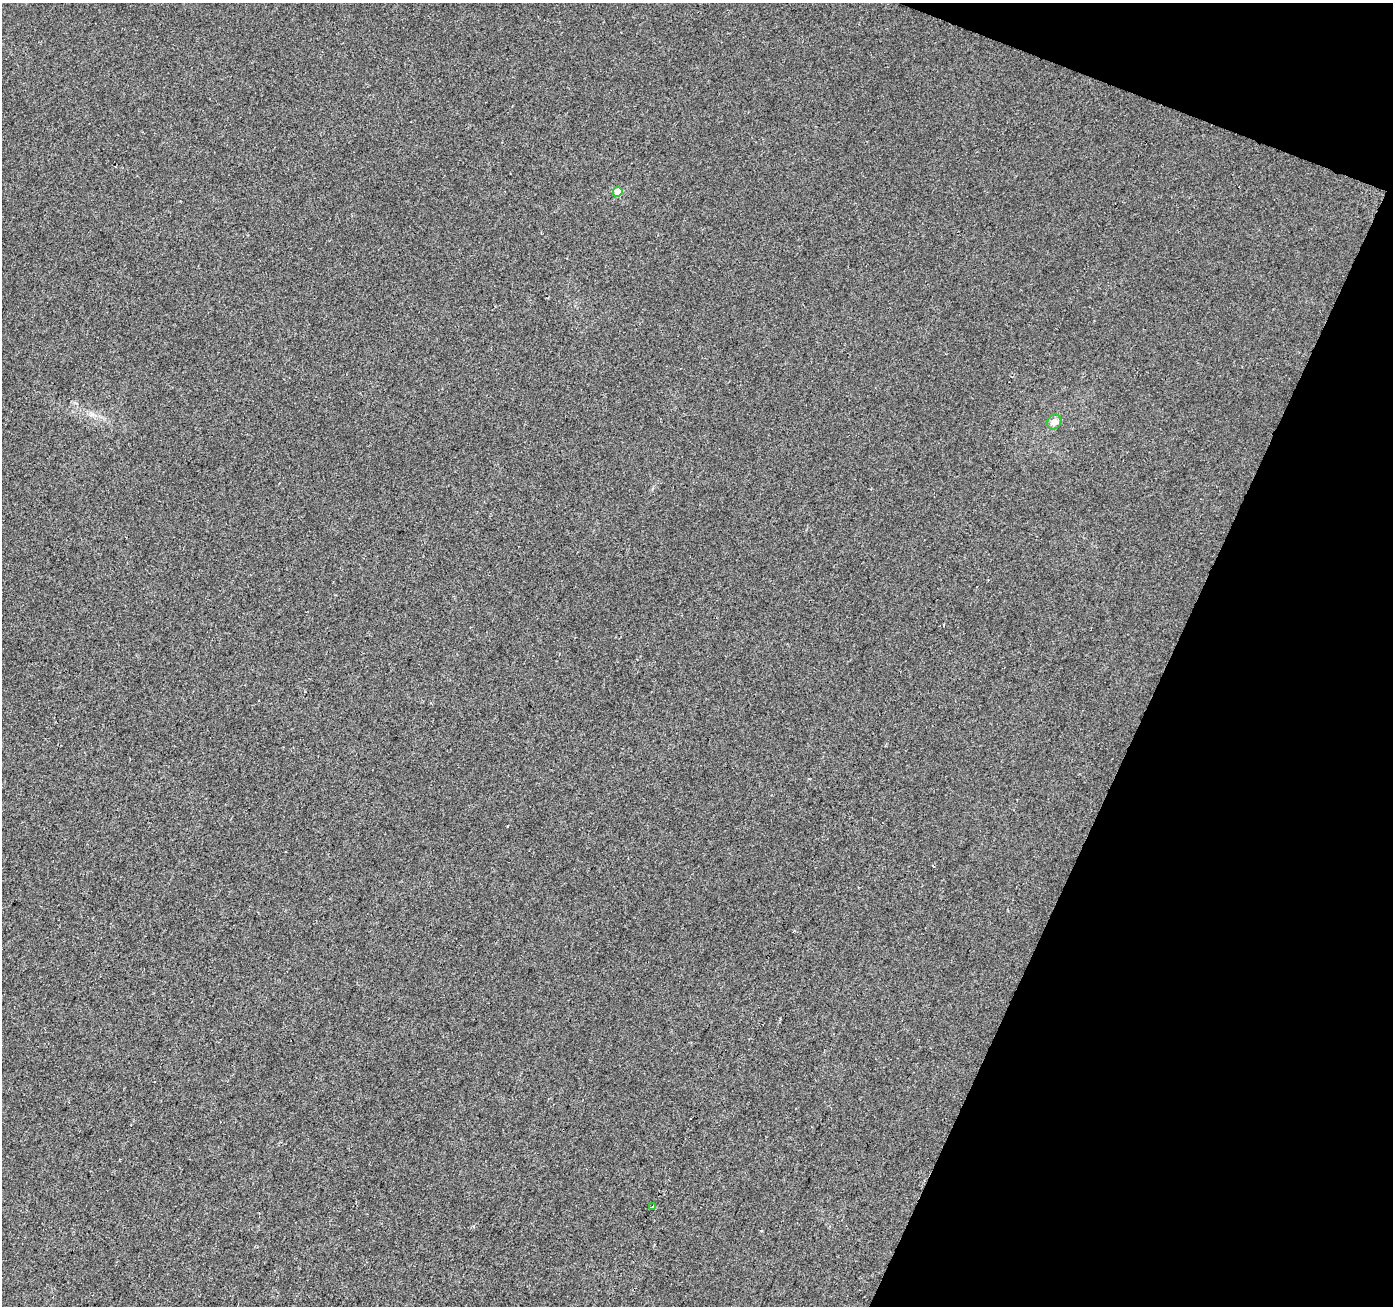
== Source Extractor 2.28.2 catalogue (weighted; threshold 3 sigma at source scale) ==
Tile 8 of 4 x 4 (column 4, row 2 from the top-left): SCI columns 4181-5571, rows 2885-4188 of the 5571 x 5702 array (HDU 1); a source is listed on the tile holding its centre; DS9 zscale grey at full resolution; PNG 1395 x 1308 px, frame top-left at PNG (2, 3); each listed source drawn as its Kron ellipse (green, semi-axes under 4 px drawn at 4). Shown black and unused: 19% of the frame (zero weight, under 2 of 3 exposures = <1% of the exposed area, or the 3 px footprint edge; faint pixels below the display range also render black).
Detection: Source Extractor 2.28.2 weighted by HDU 2 'WHT'; one run over the whole footprint, this tile lists its part. Background 0.00856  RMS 0.0081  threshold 0.0365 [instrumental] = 3 sigma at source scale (4.5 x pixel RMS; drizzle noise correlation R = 1.50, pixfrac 1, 0.0396/0.0396 arcsec/px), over >= 5 px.
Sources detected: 3; all 3 listed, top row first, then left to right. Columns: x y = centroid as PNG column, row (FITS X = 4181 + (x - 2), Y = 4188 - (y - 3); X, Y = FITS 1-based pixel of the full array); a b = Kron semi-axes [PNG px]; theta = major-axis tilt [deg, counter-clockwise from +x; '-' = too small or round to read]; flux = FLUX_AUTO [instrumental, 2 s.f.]
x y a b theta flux
618 192 5 4 - 15
1054 422 8 7 - 6.2
653 1206 4 3 - 2.1